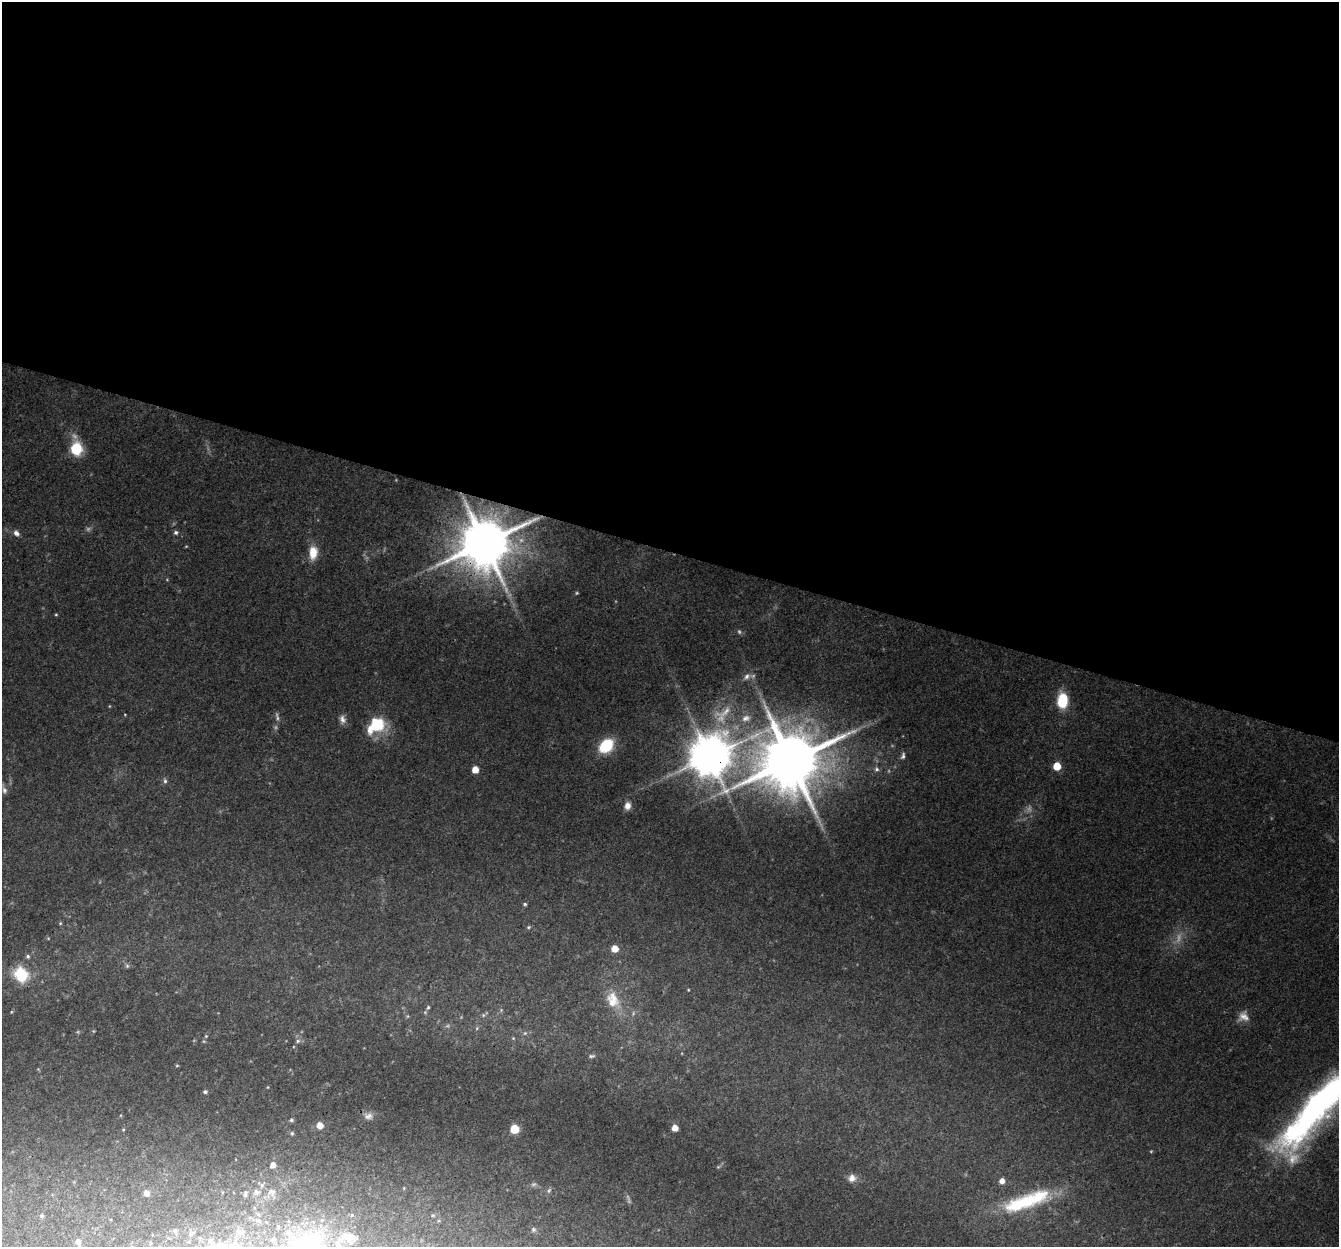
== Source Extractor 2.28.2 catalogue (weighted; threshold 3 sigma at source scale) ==
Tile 3 of 4 x 4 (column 3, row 1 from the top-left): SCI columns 2694-4030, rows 4008-5252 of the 5396 x 5587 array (HDU 1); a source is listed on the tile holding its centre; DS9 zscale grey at full resolution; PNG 1341 x 1249 px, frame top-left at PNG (2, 2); no overlay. Shown black and unused: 44% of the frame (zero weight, under 3 of 4 exposures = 5% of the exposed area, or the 3 px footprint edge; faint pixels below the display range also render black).
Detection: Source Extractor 2.28.2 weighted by HDU 2 'WHT'; one run over the whole footprint, this tile lists its part. Background 0.0834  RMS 0.0054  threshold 0.0242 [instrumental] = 3 sigma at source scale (4.5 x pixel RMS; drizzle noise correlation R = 1.50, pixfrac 1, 0.0396/0.0396 arcsec/px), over >= 5 px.
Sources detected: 104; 18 too faint to see at this stretch — not listed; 4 inside a brighter listed object's ellipse — not listed separately; the other 82 listed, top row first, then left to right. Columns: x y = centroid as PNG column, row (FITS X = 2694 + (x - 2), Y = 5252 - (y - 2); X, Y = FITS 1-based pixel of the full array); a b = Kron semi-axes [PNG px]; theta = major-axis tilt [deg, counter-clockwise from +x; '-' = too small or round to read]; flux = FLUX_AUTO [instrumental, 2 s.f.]
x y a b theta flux
76 449 12 8 -86 31
176 532 6 6 - 1.4
16 533 8 6 -46 2.5
484 543 15 14 - 3600
313 553 17 11 86 9.2
56 615 3 3 - 0.55
747 676 12 8 37 3.3
1062 700 15 10 88 21
125 714 4 3 - 0.42
746 718 13 9 19 3.7
342 719 11 8 -72 2.9
376 725 25 17 32 22
606 746 16 12 42 23
710 756 13 12 - 2100
903 756 9 5 78 1.6
791 761 18 17 - 4800
1057 766 5 5 - 14
877 769 7 6 - 1.6
475 770 5 5 - 8.7
165 781 7 5 -80 1.4
4 790 12 6 -76 2.3
627 806 9 8 - 3.7
525 904 5 4 - 0.9
60 923 5 4 - 0.63
529 927 5 4 - 0.77
615 949 5 5 - 8
28 956 6 5 - 1.2
127 966 7 5 -63 1.1
21 974 19 16 -58 19
688 990 4 3 - 0.47
613 1000 25 17 -66 14
428 1007 7 5 73 1.2
11 1012 5 3 - 0.52
483 1015 6 5 - 0.94
407 1016 6 4 -72 0.67
1244 1016 14 13 - 5
477 1028 6 4 72 0.72
93 1031 6 4 -90 0.58
525 1033 6 6 - 1.2
206 1036 5 5 - 0.71
513 1038 5 4 - 0.57
298 1041 7 5 23 1.4
591 1056 10 5 9 1.3
177 1066 5 3 - 0.59
38 1069 6 3 -19 0.52
268 1087 5 3 - 0.43
205 1092 5 4 - 1.1
1324 1100 123 28 46 240
368 1116 13 10 -1 3.8
291 1120 5 5 - 1.1
320 1125 5 5 - 6.5
675 1128 5 5 - 5.9
514 1129 5 5 - 29
123 1130 4 3 - 0.47
292 1133 5 5 - 0.84
273 1165 6 5 - 3.3
718 1167 6 4 43 0.74
852 1178 9 8 - 4.6
1002 1181 6 6 - 3.5
262 1185 8 5 61 1.4
404 1188 5 3 - 0.44
549 1191 8 6 51 1.3
256 1192 8 8 - 2
271 1192 12 8 -3 2.8
146 1193 6 5 - 3.5
245 1193 8 4 78 1.2
1022 1203 64 19 18 42
258 1214 6 3 -19 0.56
433 1215 5 4 - 0.71
42 1216 6 6 - 0.93
278 1227 3 2 - 0.55
175 1230 6 5 - 1
533 1230 7 6 - 1.2
238 1232 9 7 8 2
190 1234 7 6 - 1.4
347 1237 18 10 -41 5.5
78 1241 6 5 - 3.1
210 1241 7 6 - 1.8
150 1243 5 3 - 0.57
338 1244 11 8 89 3.2
220 1245 9 8 - 4.2
308 1245 27 25 70 79
Overlapping masked pixels (flux is a lower limit): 2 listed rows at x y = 484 543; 710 756
Isophote crosses this tile's border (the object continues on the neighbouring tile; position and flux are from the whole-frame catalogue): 3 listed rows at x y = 1324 1100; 220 1245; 308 1245